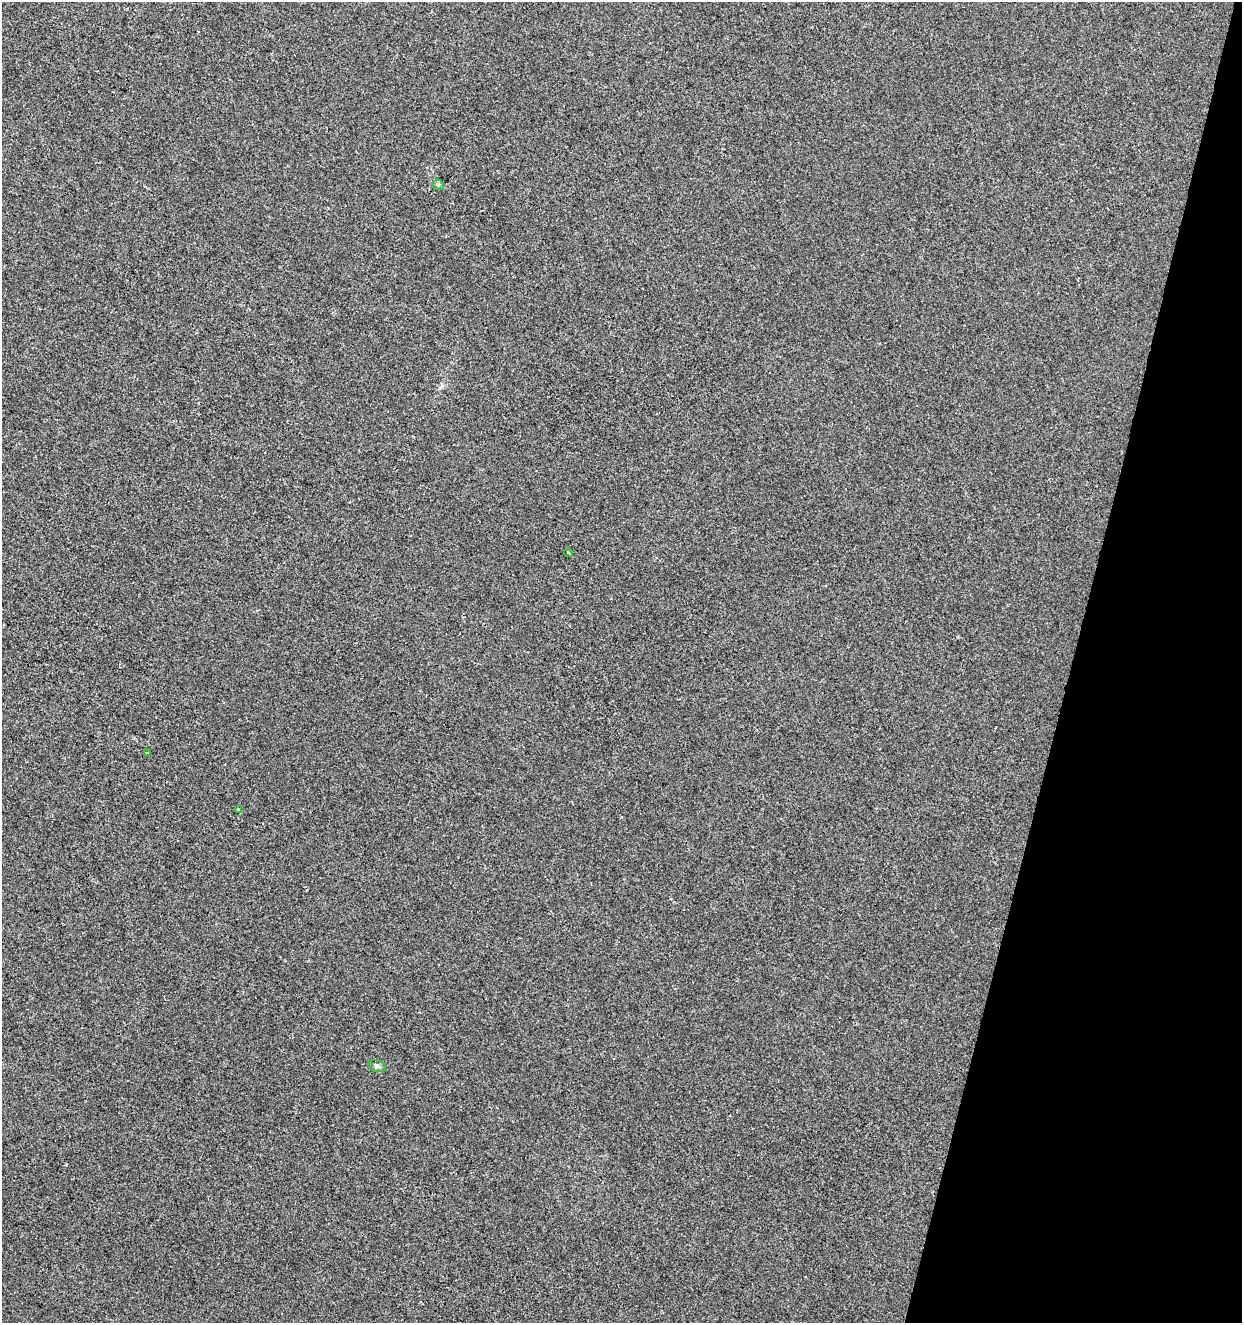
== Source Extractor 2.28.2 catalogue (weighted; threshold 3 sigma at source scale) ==
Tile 8 of 4 x 4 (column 4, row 2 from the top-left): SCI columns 3940-5179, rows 2651-3971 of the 5459 x 5293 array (HDU 1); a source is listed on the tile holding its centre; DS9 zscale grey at full resolution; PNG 1244 x 1325 px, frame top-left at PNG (2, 2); each listed source drawn as its Kron ellipse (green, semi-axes under 4 px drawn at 4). Shown black and unused: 14% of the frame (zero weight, under 2 of 3 exposures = <1% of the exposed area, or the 3 px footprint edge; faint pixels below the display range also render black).
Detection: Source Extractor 2.28.2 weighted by HDU 2 'WHT'; one run over the whole footprint, this tile lists its part. Background -7.68e-04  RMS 0.0042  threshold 0.0188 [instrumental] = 3 sigma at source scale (4.5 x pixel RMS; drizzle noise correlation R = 1.50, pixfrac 1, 0.0396/0.0396 arcsec/px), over >= 5 px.
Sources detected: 5; all 5 listed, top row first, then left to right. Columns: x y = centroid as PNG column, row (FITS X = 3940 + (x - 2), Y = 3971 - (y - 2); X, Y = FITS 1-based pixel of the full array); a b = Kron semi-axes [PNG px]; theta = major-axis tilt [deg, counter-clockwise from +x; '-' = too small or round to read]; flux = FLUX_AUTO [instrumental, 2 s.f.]
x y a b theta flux
438 185 6 5 - 0.79
569 553 4 2 - 0.45
148 753 3 3 - 0.45
238 810 3 3 - 0.9
377 1066 9 5 -15 1.1